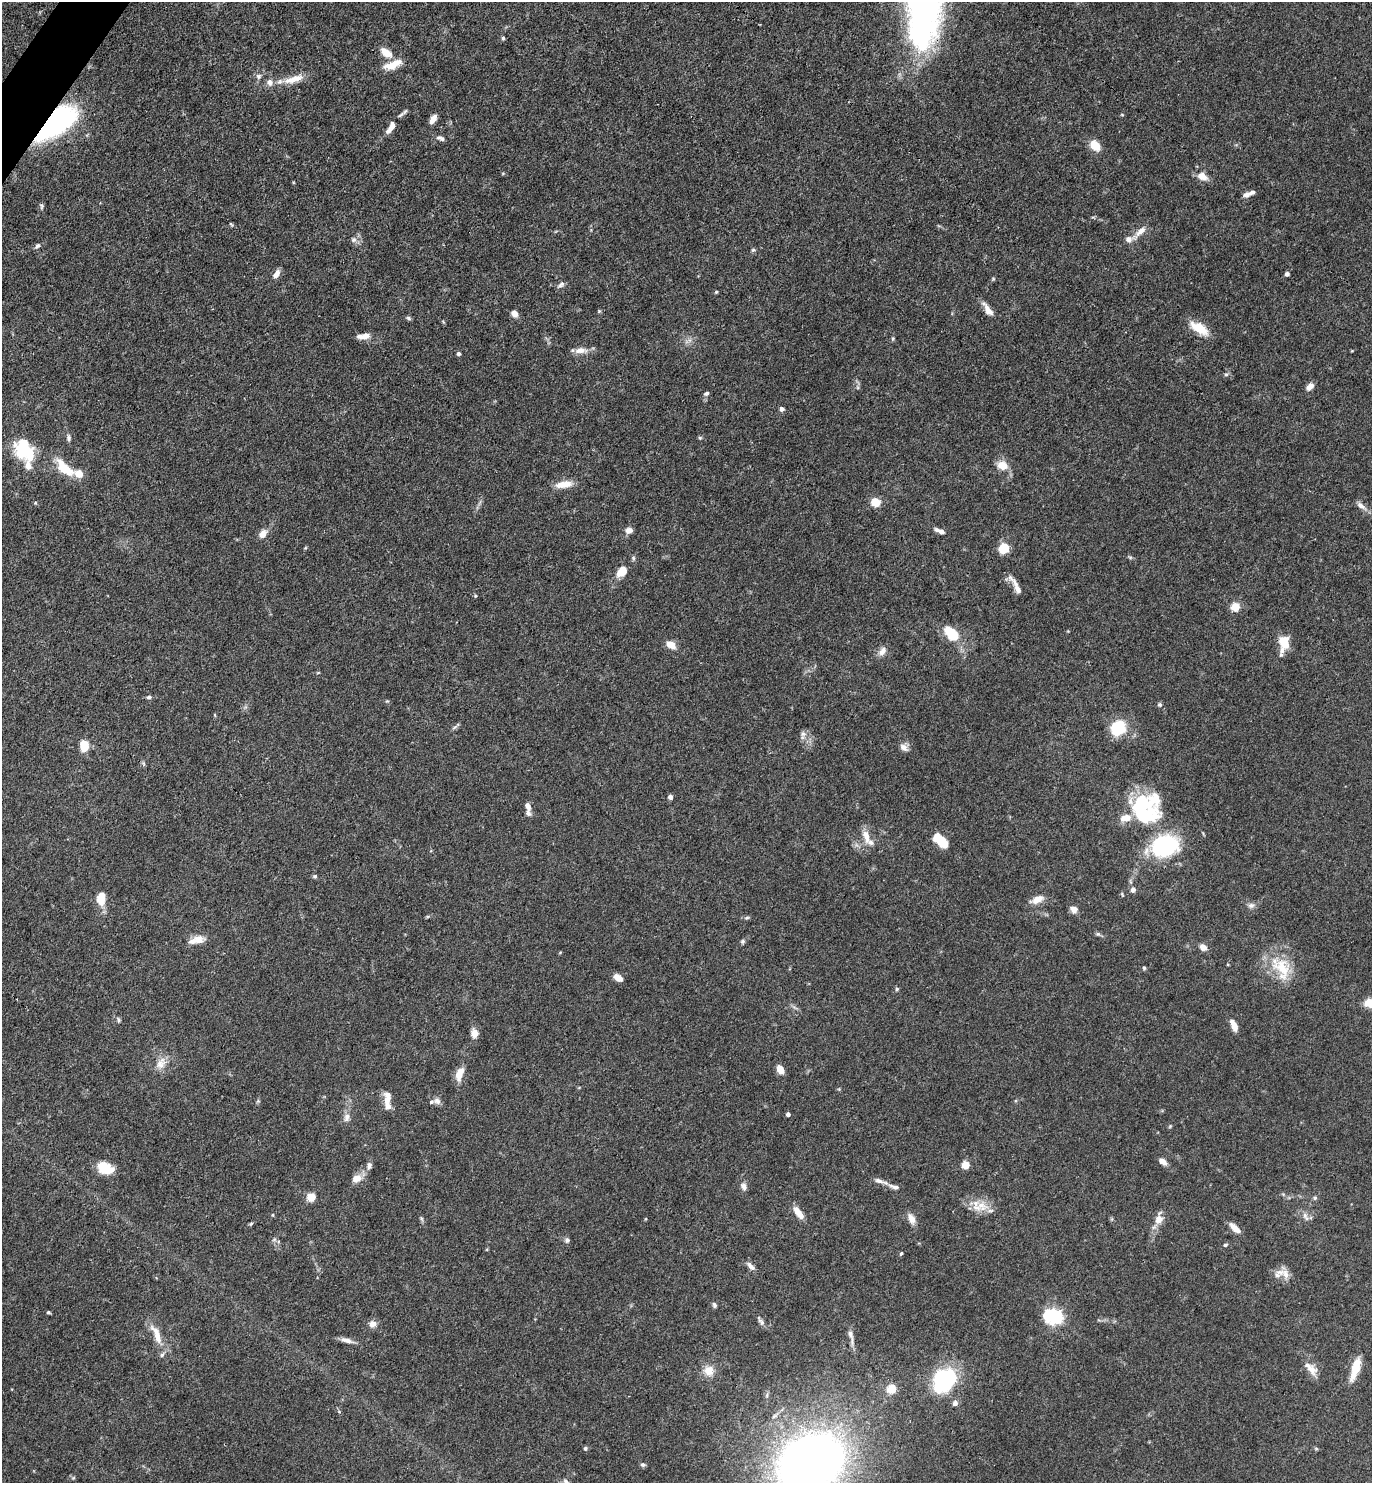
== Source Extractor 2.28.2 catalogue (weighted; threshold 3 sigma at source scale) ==
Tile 11 of 4 x 4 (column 3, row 3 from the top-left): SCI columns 2895-4264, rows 1481-2961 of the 5929 x 5923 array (HDU 1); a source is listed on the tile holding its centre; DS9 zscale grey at full resolution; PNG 1374 x 1485 px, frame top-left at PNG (2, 2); no overlay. Shown black and unused: <1% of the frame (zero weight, under 3 of 4 exposures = <1% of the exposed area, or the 3 px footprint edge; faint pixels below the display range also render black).
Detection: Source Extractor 2.28.2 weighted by HDU 2 'WHT'; one run over the whole footprint, this tile lists its part. Background 0.119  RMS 0.0043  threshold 0.0195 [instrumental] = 3 sigma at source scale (4.5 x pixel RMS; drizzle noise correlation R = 1.50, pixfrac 1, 0.05/0.05 arcsec/px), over >= 5 px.
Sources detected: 157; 1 inside a brighter object's white glare — not listed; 17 inside a brighter listed object's ellipse — not listed separately; the other 139 listed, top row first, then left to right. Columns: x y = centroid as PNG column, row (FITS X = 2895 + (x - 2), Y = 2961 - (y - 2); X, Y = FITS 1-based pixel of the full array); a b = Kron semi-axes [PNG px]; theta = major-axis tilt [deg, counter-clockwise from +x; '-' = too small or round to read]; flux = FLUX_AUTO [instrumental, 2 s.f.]
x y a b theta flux
503 38 5 4 - 0.63
386 53 16 9 -39 4.6
393 64 21 8 23 6.9
258 76 8 7 - 1.4
294 79 30 9 17 6.5
401 115 13 4 40 1.1
1122 115 5 3 - 0.36
433 119 10 6 60 2.8
53 124 35 17 37 110
392 127 11 6 77 2.6
442 139 7 5 -28 0.93
1095 145 11 7 -50 7.9
1202 176 13 9 -28 4
1247 195 10 6 14 1.9
42 206 9 4 89 0.78
231 224 6 3 -46 0.49
1141 231 17 8 40 3.5
354 240 8 7 - 1.5
38 246 8 5 43 0.99
753 250 6 5 - 0.68
276 274 10 6 58 2.7
1287 274 4 4 - 1.4
561 285 11 5 42 1.3
716 292 4 4 - 0.5
988 310 19 7 -54 3.5
514 313 6 5 - 3.6
408 318 7 5 -28 0.75
1199 328 24 10 -32 8.2
364 336 15 6 5 3.7
581 350 18 8 5 3.4
458 354 4 4 - 1
1226 374 6 4 0 0.69
1310 387 10 7 45 2.2
706 393 7 5 32 0.95
782 409 5 5 - 1.3
69 438 8 5 -85 1.1
700 438 5 5 - 0.57
24 450 23 16 -57 22
1003 465 10 9 - 6.2
65 468 24 10 -45 11
564 484 23 8 8 5.3
876 502 11 10 - 5.1
1361 506 14 6 -38 2.5
629 530 9 7 6 2.2
939 531 14 5 -23 1.9
263 534 9 7 48 3.8
1003 548 8 7 - 11
1130 557 6 4 -18 0.6
622 571 13 8 49 6.4
1016 585 28 6 -60 3.7
475 596 5 4 - 0.43
1235 607 5 5 - 17
951 633 18 11 -45 12
1284 642 15 11 -69 8.7
671 645 10 7 -20 4.4
882 651 13 8 53 2.6
149 697 6 4 0 0.95
387 701 4 4 - 0.43
1160 704 6 5 - 0.83
456 726 15 3 40 0.9
1118 728 18 15 45 15
803 734 9 7 89 1.6
84 745 10 7 -80 9.7
904 747 11 8 -38 2.3
670 797 5 4 - 1.5
1142 803 38 24 -13 36
528 806 10 6 -71 2.4
866 836 19 8 -74 4.8
940 841 20 10 -43 8
1165 846 30 22 17 42
315 876 5 5 - 0.72
1133 890 8 7 - 1.3
101 898 15 9 82 7.3
1037 899 17 8 23 4.3
1251 905 9 7 2 1.6
1074 909 10 7 -29 2.3
747 918 7 4 8 0.73
1098 934 7 4 -44 0.82
198 939 15 9 1 4.4
743 941 6 6 - 0.75
1203 947 8 6 -40 2.7
1144 968 5 4 - 0.63
1282 969 37 22 -67 16
618 978 8 6 -34 3.9
897 989 5 4 - 0.64
1370 1003 13 10 -17 6.4
118 1020 8 4 -65 0.78
1234 1025 14 6 -66 3.9
475 1033 10 8 88 3.1
161 1063 17 12 58 4.8
780 1070 9 6 -64 4.5
459 1074 16 8 71 5.1
387 1098 20 9 84 4.3
258 1101 5 5 - 0.57
437 1101 10 8 -26 1.7
788 1114 4 4 - 1.3
347 1117 12 8 82 2.4
1170 1126 5 4 - 0.47
1162 1161 9 6 -39 2.7
369 1165 9 6 87 1.5
965 1165 5 5 - 13
105 1168 17 11 -20 9.5
357 1178 13 9 25 4.1
880 1181 19 5 -16 2.2
744 1187 11 7 -68 1.8
311 1197 5 5 - 17
1315 1198 6 5 - 0.72
981 1205 22 12 -35 7.1
798 1212 16 6 -53 4.7
273 1215 5 3 - 0.4
1305 1216 13 6 -67 2
421 1218 7 4 -59 0.73
911 1219 14 8 -64 3.2
1159 1219 16 9 74 4.2
1235 1228 13 6 -42 4.3
567 1240 7 6 - 1.1
1225 1245 6 4 17 0.65
901 1253 5 4 - 0.57
751 1266 12 6 -47 1.9
1285 1274 14 10 -70 3.7
714 1305 7 5 -71 0.89
48 1312 5 4 - 0.62
1055 1317 8 6 -9 110
761 1321 15 5 -56 1.5
373 1324 9 8 - 2.5
850 1334 13 6 -74 2.1
157 1335 33 10 -66 7.5
346 1340 17 6 -16 2.6
1355 1368 28 9 73 8.6
1311 1370 18 11 -52 4.4
709 1371 12 12 - 5.3
944 1379 24 18 48 48
891 1389 5 5 - 23
955 1403 8 7 - 1.6
585 1448 5 4 - 0.77
1316 1448 6 4 -1 0.54
811 1462 40 29 23 520
643 1465 7 5 -23 0.91
566 1481 9 5 -37 1.3
Overlapping masked pixels (flux is a lower limit): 1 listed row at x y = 53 124
Isophote crosses this tile's border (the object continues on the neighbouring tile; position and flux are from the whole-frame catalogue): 3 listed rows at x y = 1370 1003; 811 1462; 566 1481